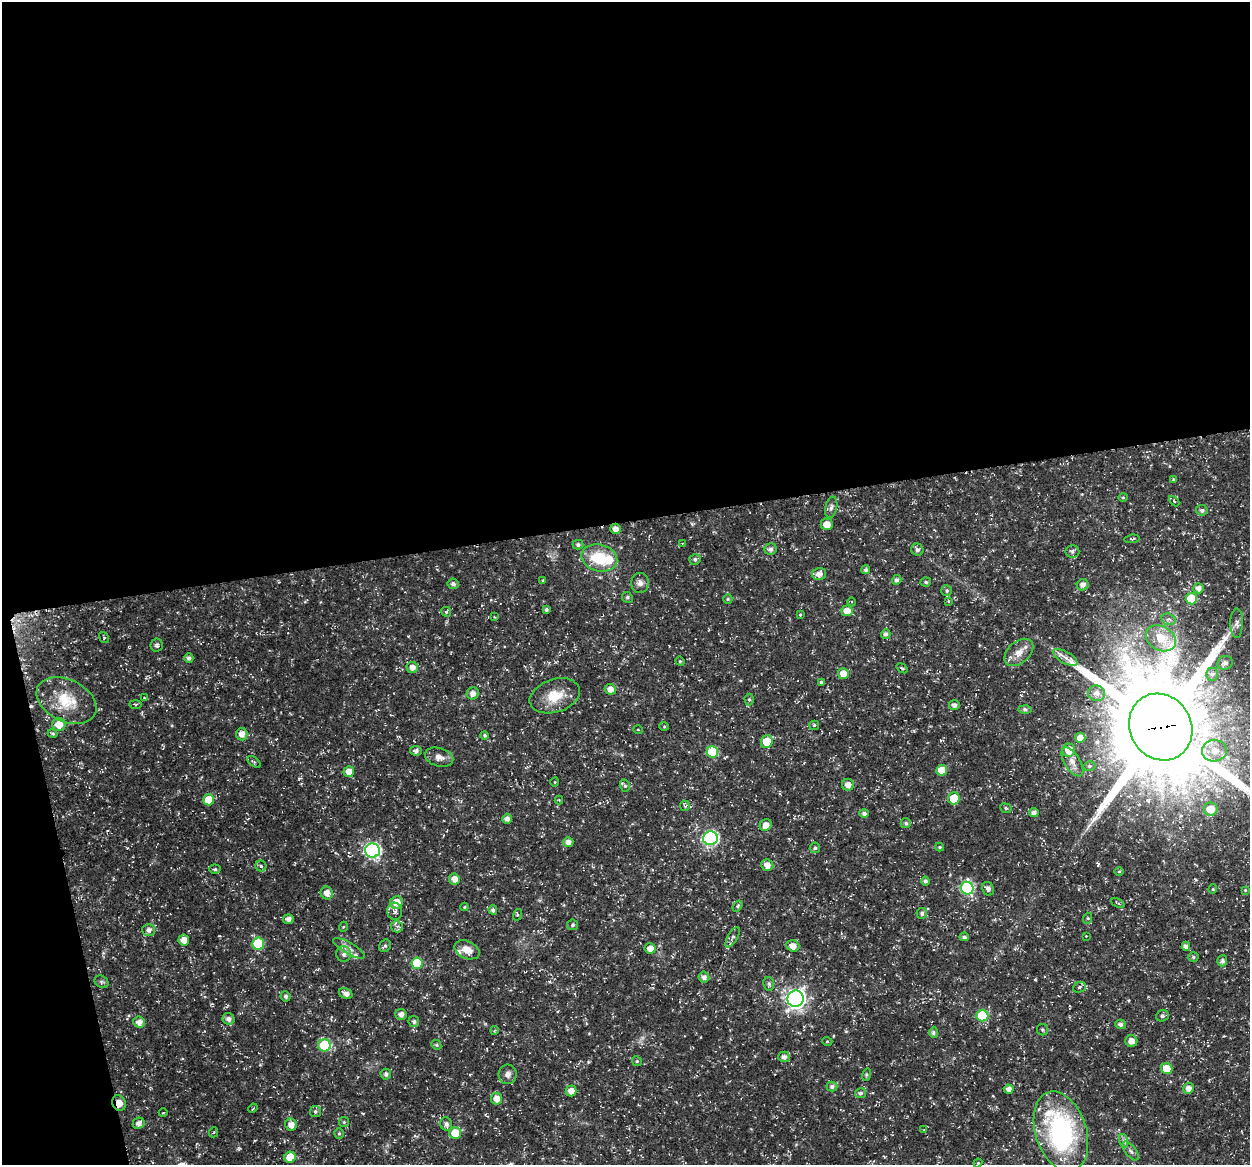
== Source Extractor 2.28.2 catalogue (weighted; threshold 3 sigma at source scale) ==
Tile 1 of 4 x 4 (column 1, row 1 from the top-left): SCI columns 52-1299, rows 3534-4696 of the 5044 x 4838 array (HDU 1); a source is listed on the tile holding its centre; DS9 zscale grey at full resolution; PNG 1252 x 1167 px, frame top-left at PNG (2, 2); each listed source drawn as its Kron ellipse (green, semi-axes under 4 px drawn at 4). Shown black and unused: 47% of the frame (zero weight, under 3 of 5 exposures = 3% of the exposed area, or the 3 px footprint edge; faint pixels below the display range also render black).
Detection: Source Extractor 2.28.2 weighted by HDU 2 'WHT'; one run over the whole footprint, this tile lists its part. Background 0.0242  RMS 0.0022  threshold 0.00992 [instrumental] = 3 sigma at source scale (4.5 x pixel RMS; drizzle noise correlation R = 1.50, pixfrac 1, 0.0396/0.0396 arcsec/px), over >= 5 px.
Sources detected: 196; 1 inside a brighter object's white glare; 2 cosmic-ray / hot-pixel residue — neither listed nor drawn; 3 inside a brighter listed object's ellipse — not listed separately; the other 190 listed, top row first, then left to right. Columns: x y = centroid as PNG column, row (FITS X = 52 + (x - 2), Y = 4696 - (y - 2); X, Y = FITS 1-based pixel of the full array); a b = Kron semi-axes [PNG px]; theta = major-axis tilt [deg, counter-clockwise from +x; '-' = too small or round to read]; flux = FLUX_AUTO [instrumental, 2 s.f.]
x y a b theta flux
1174 480 4 4 - 0.28
1123 497 4 4 - 0.25
1174 501 6 3 -46 0.29
831 507 11 6 77 0.77
1202 510 6 5 - 0.55
827 524 6 6 - 2.1
615 529 5 5 - 1.2
1132 539 8 4 5 0.33
682 544 4 2 - 0.18
578 545 5 5 - 0.52
771 549 6 5 - 0.83
917 550 6 6 - 0.61
1072 551 7 6 - 0.6
599 558 18 13 -15 7.9
695 559 5 5 - 0.55
866 570 4 4 - 0.45
819 574 7 6 - 1.4
543 580 4 3 - 0.18
897 580 5 4 - 0.63
926 582 5 4 - 0.39
640 583 10 8 86 1.1
453 584 5 5 - 0.69
1083 585 6 5 - 1.2
1198 588 5 5 - 1.2
947 591 5 5 - 0.37
627 597 5 5 - 0.39
728 599 5 4 - 0.25
1191 599 5 5 - 6.3
948 601 4 3 - 0.21
852 602 4 3 - 0.21
546 609 4 3 - 0.45
847 611 5 5 - 2.3
446 612 5 4 - 0.29
800 615 4 3 - 0.24
494 617 4 3 - 0.18
1169 619 7 5 -18 0.6
1237 623 15 6 89 0.95
886 634 5 4 - 0.67
104 638 6 4 -54 0.27
1161 638 16 12 -31 4.9
157 645 6 6 - 0.49
1019 652 17 10 41 2.5
1065 657 14 6 -30 1.3
189 658 5 4 - 0.68
680 661 5 4 - 0.26
1225 663 7 6 - 0.89
412 668 6 5 - 1.5
902 668 6 3 -36 0.3
843 674 5 5 - 2.4
1212 674 6 6 - 0.7
821 682 3 3 - 0.28
610 689 6 5 - 1.6
473 693 6 6 - 1.2
1097 693 8 7 - 1.2
555 696 26 16 18 5.1
144 698 4 3 - 0.39
66 700 32 21 -26 7.3
749 700 6 4 -89 0.37
136 704 6 3 0 0.27
954 705 5 5 - 0.85
1025 709 6 4 -1 0.48
59 724 6 6 - 2.7
814 725 5 4 - 0.29
664 726 5 3 - 0.2
1161 727 34 30 -59 4400
638 730 5 3 - 0.16
53 733 5 4 - 0.32
242 734 6 5 - 1.4
485 735 4 4 - 0.36
1080 738 5 5 - 1.8
767 741 6 5 - 4.8
1069 750 6 6 - 3
416 751 5 5 - 0.83
1214 751 12 10 2 2.6
712 752 6 5 - 12
439 757 14 9 -15 1.5
254 762 8 3 -37 0.36
1072 762 16 8 -58 1.6
1089 766 6 5 - 0.42
942 770 5 5 - 3.1
349 772 5 5 - 2.1
555 782 4 3 - 0.16
848 785 6 6 - 1.4
625 786 6 5 - 0.4
954 798 6 6 - 4.9
209 800 5 5 - 4.3
559 800 4 4 - 0.19
685 806 5 5 - 0.4
1006 808 6 4 -24 0.35
1211 809 7 6 - 3.9
1034 812 5 4 - 0.98
864 813 5 4 - 0.66
507 819 5 5 - 1
906 823 5 5 - 0.46
766 825 6 5 - 1.5
710 838 7 7 - 39
568 842 5 5 - 1.3
940 847 4 4 - 0.26
815 848 5 5 - 0.41
372 851 7 7 - 46
767 865 6 5 - 1.7
261 866 5 5 - 0.44
215 869 5 4 - 0.35
1119 871 5 3 - 0.2
454 879 5 5 - 1.6
925 881 4 4 - 0.54
967 888 6 6 - 23
988 889 7 5 -65 0.68
1213 889 4 4 - 0.25
1245 890 4 4 - 0.2
327 893 6 6 - 1.5
396 902 6 6 - 2.8
1118 903 7 3 -28 0.24
737 906 6 4 54 0.37
464 907 4 4 - 0.19
493 910 5 4 - 0.4
395 911 8 7 - 0.83
922 913 5 5 - 0.58
517 915 6 3 71 0.29
1088 918 5 3 - 0.26
288 919 5 4 - 1.1
573 925 5 5 - 0.43
343 927 5 3 - 0.19
397 927 6 5 - 0.57
149 930 6 6 - 0.85
1086 936 2 2 - 0.14
733 937 11 5 60 0.71
964 937 5 4 - 0.52
184 940 5 5 - 1.7
258 943 6 6 - 11
385 946 7 5 51 0.48
793 946 6 5 - 1.8
1186 946 4 4 - 0.99
349 948 18 5 -30 1.4
650 948 5 5 - 1.7
467 950 13 8 -25 2.4
344 954 7 7 - 0.85
1193 957 5 4 - 0.35
1222 961 5 5 - 0.59
417 963 6 6 - 11
704 977 5 5 - 0.9
101 982 7 5 -36 0.45
769 984 7 5 -79 0.5
1079 987 6 5 - 0.42
346 993 7 5 -27 1.2
286 996 5 5 - 0.55
795 999 8 8 - 110
401 1014 5 5 - 1.1
982 1016 6 6 - 11
1162 1016 6 5 - 0.51
229 1019 6 5 - 0.99
139 1022 6 5 - 1.2
414 1022 5 5 - 0.51
1120 1024 5 4 - 0.7
495 1030 4 3 - 0.22
1042 1030 6 5 - 0.41
934 1032 5 4 - 0.49
827 1041 5 3 - 0.2
1131 1041 6 6 - 1.3
324 1045 6 6 - 14
436 1045 5 4 - 0.36
784 1057 5 5 - 1
637 1061 5 4 - 0.31
1167 1069 6 5 - 5
386 1074 5 5 - 0.66
508 1074 10 9 - 1.1
866 1075 6 4 73 0.3
832 1086 5 5 - 0.59
1188 1088 5 5 - 1.2
1009 1089 5 4 - 1
571 1091 5 5 - 1.8
860 1093 5 5 - 0.51
496 1099 6 5 - 1.9
119 1103 8 6 -68 1.7
253 1108 5 3 - 0.22
315 1111 5 5 - 0.44
163 1113 4 3 - 0.15
344 1122 5 5 - 0.3
139 1123 6 5 - 1.2
446 1124 7 5 -68 0.84
291 1125 6 5 - 1.6
923 1130 4 2 - 0.15
1061 1131 41 25 -72 35
214 1132 5 3 - 0.22
339 1133 5 5 - 0.33
455 1133 6 6 - 4.8
1124 1141 7 4 -71 0.49
1131 1151 11 5 -51 0.73
290 1157 6 5 - 5
978 1163 4 4 - 0.22
Overlapping masked pixels (flux is a lower limit): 2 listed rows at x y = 1161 727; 119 1103
Isophote crosses this tile's border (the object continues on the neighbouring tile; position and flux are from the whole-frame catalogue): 1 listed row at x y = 1161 727